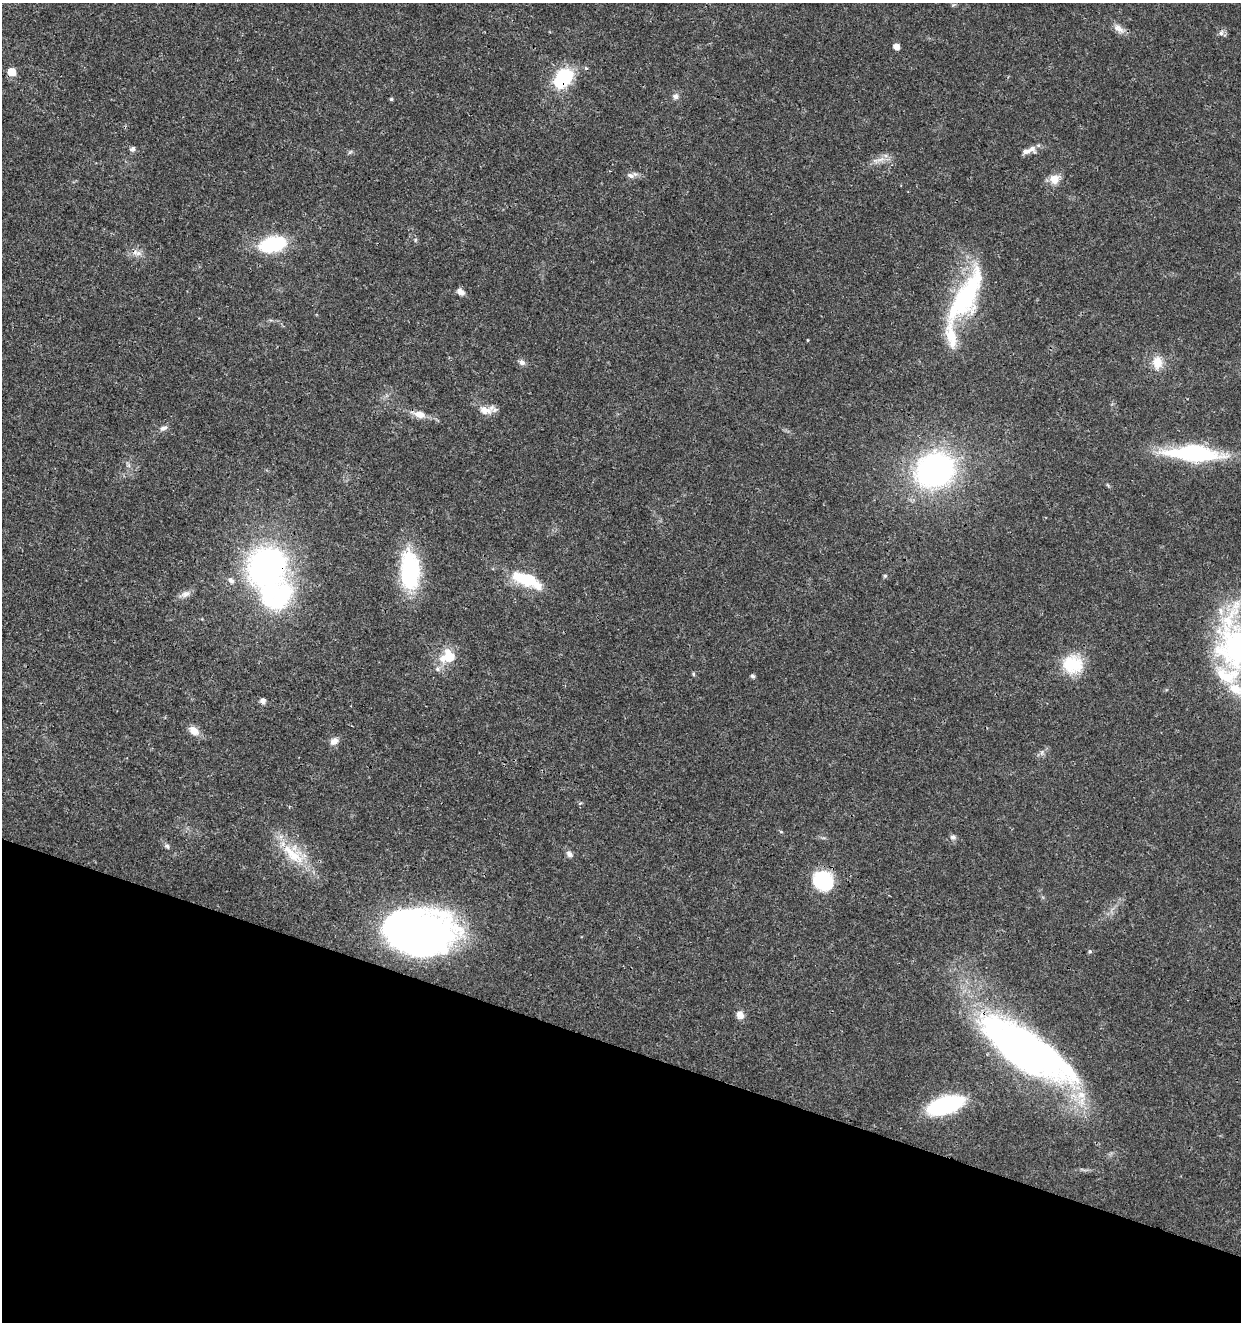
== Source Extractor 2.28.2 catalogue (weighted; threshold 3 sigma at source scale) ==
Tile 15 of 4 x 4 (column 3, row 4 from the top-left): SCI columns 2763-4001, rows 6-1325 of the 5463 x 5297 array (HDU 1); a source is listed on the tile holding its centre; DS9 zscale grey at full resolution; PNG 1243 x 1324 px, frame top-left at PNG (2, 3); no overlay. Shown black and unused: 21% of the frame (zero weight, under 3 of 4 exposures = <1% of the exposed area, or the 3 px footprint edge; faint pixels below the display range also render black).
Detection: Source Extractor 2.28.2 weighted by HDU 2 'WHT'; one run over the whole footprint, this tile lists its part. Background 0.018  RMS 0.002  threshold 0.00906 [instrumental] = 3 sigma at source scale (4.5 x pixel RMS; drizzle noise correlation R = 1.50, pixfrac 1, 0.0396/0.0396 arcsec/px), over >= 5 px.
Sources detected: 64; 2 inside a brighter object's white glare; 2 cosmic-ray / hot-pixel residue — not listed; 10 inside a brighter listed object's ellipse — not listed separately; the other 50 listed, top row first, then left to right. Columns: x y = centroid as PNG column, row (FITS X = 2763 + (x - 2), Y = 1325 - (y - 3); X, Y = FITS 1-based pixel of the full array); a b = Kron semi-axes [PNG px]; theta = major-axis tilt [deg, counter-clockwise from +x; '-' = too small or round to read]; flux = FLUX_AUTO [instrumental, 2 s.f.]
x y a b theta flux
1119 29 18 9 -35 1.5
1221 33 6 6 - 0.62
896 47 5 5 - 1.5
12 72 6 5 - 4.4
563 78 24 16 51 12
675 96 8 7 - 0.8
391 99 4 4 - 0.27
132 149 8 6 38 0.53
1026 151 16 7 0 1.1
350 152 8 3 32 0.31
880 159 15 5 16 1.3
630 175 9 7 -31 0.78
1054 179 13 13 - 2.1
415 240 6 4 72 0.27
272 244 29 15 15 14
460 292 10 7 -33 1.1
966 296 77 26 62 26
807 340 4 3 - 0.16
522 362 9 7 -33 0.85
1157 362 17 12 -87 3
486 410 21 10 9 2.1
419 414 19 9 -16 2.2
163 428 10 6 25 0.83
1194 454 50 14 -3 25
935 470 32 28 24 57
266 568 39 27 88 81
410 570 42 20 -87 21
885 576 6 5 - 0.29
526 579 38 15 -19 8.5
231 580 8 6 -45 0.84
185 594 14 9 23 1.2
1235 649 70 47 -76 40
448 656 19 17 29 5.2
1073 664 25 22 -11 8.1
693 674 6 4 -90 0.24
752 676 4 4 - 0.52
262 701 5 5 - 1.1
194 731 14 9 -37 2
334 741 12 9 27 1.2
781 832 5 3 - 0.21
953 837 8 7 - 0.61
167 846 7 6 - 0.52
293 854 42 17 -39 8.4
569 854 8 6 -44 0.84
823 881 20 19 - 12
412 933 71 39 -2 100
1090 951 5 4 - 0.31
740 1015 10 8 -57 1.4
1021 1049 112 37 -31 100
945 1105 32 15 18 22
Overlapping masked pixels (flux is a lower limit): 5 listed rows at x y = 12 72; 563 78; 266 568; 412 933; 1021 1049
Isophote crosses this tile's border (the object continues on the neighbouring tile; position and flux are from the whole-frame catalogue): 1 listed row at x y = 1235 649